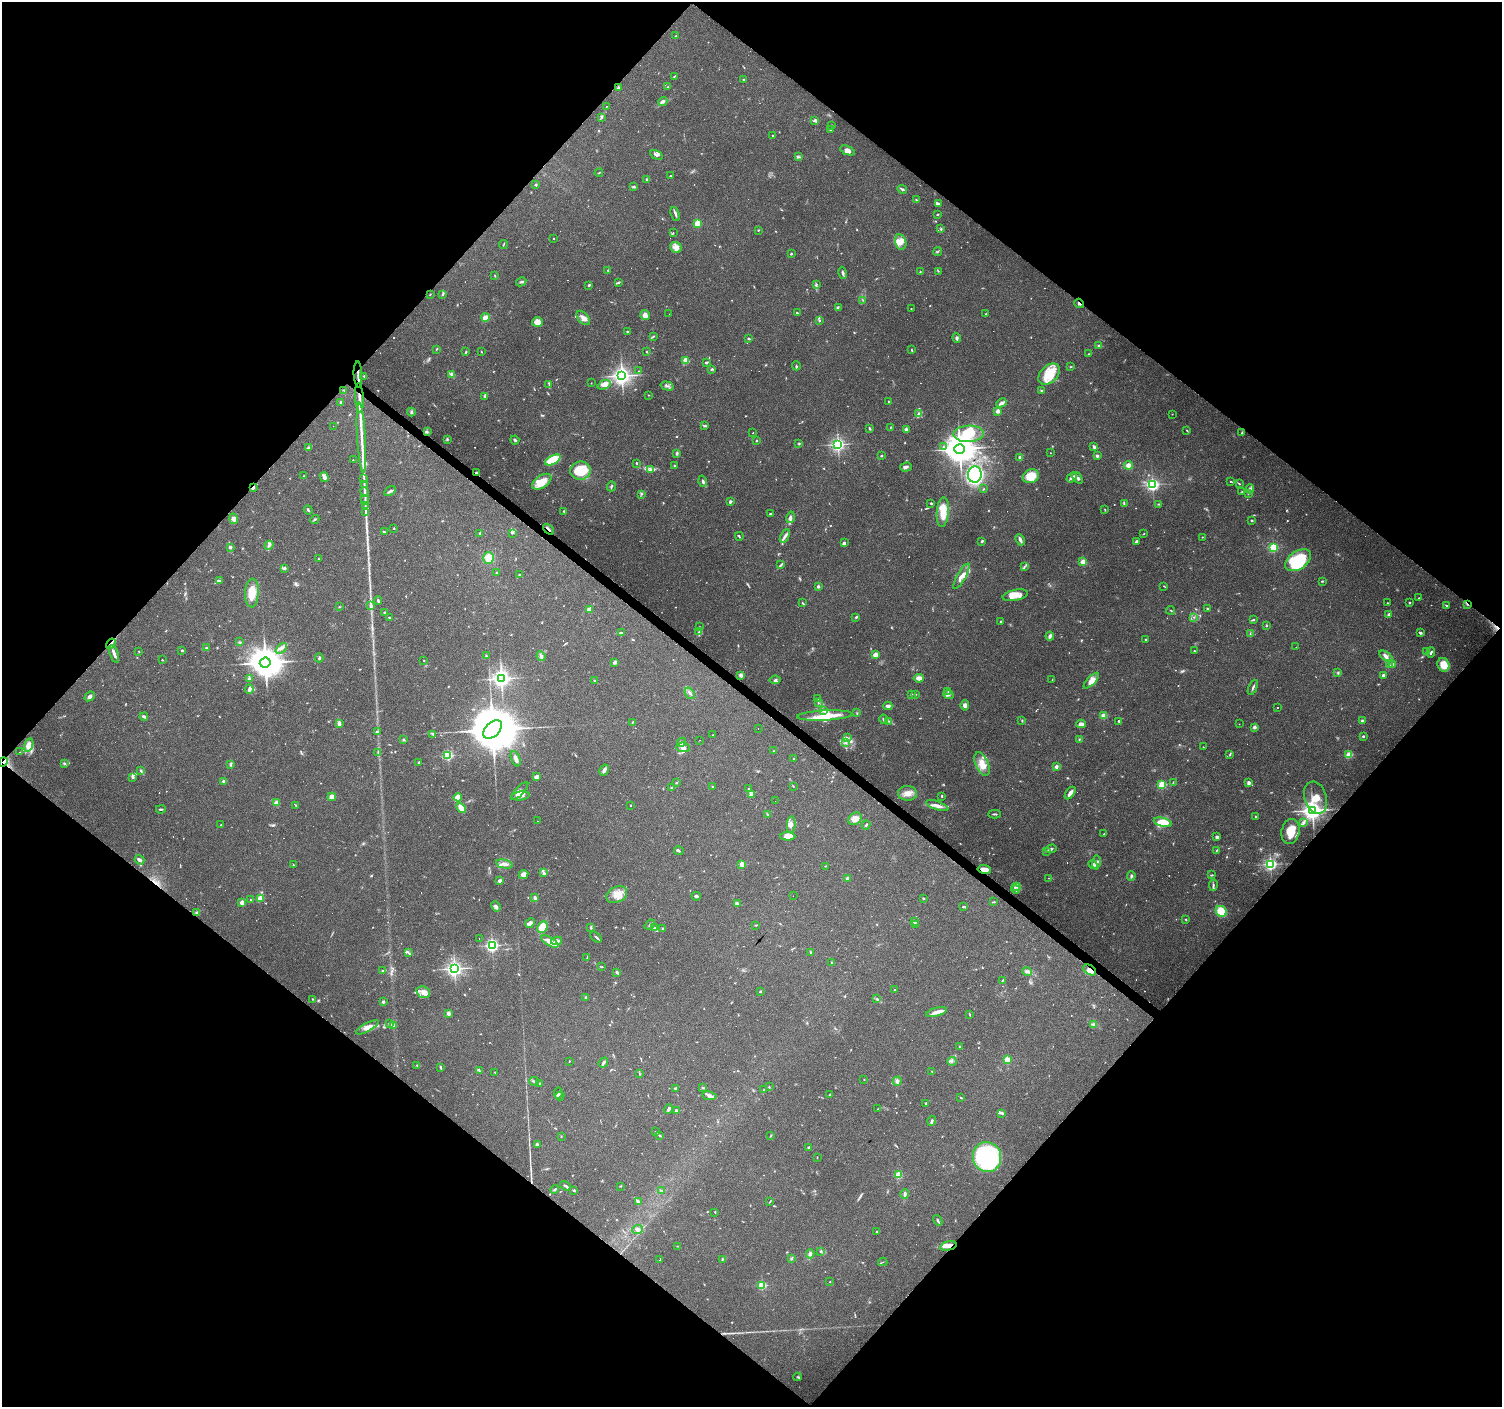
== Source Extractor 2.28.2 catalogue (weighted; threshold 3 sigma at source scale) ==
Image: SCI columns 1-5997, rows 168-5787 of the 6000 x 6021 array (HDU 1 of 3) = the unmasked area's bounding box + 8 px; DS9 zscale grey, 4 x 4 block average (1 PNG px = mean of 4 x 4 image px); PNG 1504 x 1409 px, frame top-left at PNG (2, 2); each listed source drawn as its Kron ellipse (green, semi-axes under 4 px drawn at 4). Shown black and unused: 50% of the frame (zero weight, under 3 of 4 exposures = <1% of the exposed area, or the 3 px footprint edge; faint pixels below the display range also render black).
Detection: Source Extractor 2.28.2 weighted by HDU 2 'WHT'. Background 0.0861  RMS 0.0052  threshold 0.0234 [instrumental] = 3 sigma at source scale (4.5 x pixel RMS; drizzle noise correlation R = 1.50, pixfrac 1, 0.0396/0.0396 arcsec/px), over >= 5 px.
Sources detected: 1002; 31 too faint to see at this stretch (4 x 4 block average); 1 inside a brighter object's white glare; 70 cosmic-ray / hot-pixel residue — neither listed nor drawn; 20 coinciding with a brighter row at this scale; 74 inside a brighter listed object's ellipse — not listed separately; of the other 806, all 500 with FLUX_AUTO >= 1.7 (the completeness limit of this list) listed and drawn (306 fainter detections not listed), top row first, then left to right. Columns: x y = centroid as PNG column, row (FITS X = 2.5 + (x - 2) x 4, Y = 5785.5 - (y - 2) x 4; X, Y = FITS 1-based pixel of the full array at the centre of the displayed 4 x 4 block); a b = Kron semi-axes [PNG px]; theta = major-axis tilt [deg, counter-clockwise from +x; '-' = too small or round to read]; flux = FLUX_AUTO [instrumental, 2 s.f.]
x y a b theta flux
676 36 2 2 - 2.6
674 76 3 2 - 2.4
743 79 2 2 - 1.7
668 87 3 2 - 3.6
618 88 2 2 - 25
663 102 5 3 - 8.5
606 106 2 2 - 2.2
601 117 3 2 - 2.1
814 121 4 3 - 4.4
832 126 2 2 - 3.2
831 129 3 2 - 3.3
773 135 3 2 - 2
847 150 8 4 -21 17
656 155 7 3 -32 8.2
798 157 3 2 - 3.1
599 173 4 2 - 2.6
670 176 2 2 - 2.2
646 179 2 2 - 3.6
536 185 2 2 - 15
634 187 4 2 - 3.3
902 189 5 2 - 5.6
916 200 4 2 - 2.8
938 204 3 2 - 9.6
675 214 7 2 -69 7.2
937 214 3 2 - 2.2
697 223 2 2 - 140
941 229 3 2 - 3.7
758 230 3 2 - 1.8
673 233 2 2 - 2.2
553 238 2 2 - 3.1
901 242 8 5 -76 23
503 245 5 2 - 2.1
676 247 6 5 - 23
938 251 4 2 - 3
791 254 2 2 - 3.9
608 270 2 2 - 5.2
938 271 3 2 - 2.1
920 272 3 2 - 2.3
843 273 6 2 -78 6.5
495 276 2 2 - 2
521 282 5 2 - 5.6
619 282 3 2 - 4
816 284 3 2 - 3.4
589 285 2 2 - 6.2
430 294 2 2 - 2
442 295 3 2 - 3.2
863 300 2 2 - 2.4
1079 303 5 2 - 5.2
838 308 2 2 - 1.8
911 309 2 2 - 1.9
797 313 3 2 - 3.3
669 314 2 2 - 5
986 314 2 2 - 3.7
645 315 5 4 - 16
485 317 4 3 - 32
583 318 8 5 -47 17
819 321 2 2 - 3.5
537 322 5 4 - 29
627 331 2 2 - 5.8
653 336 3 2 - 2
956 338 5 2 - 6.2
749 339 3 2 - 4.2
1099 345 3 2 - 4.8
437 349 4 2 - 2.4
912 350 3 2 - 2.5
481 351 2 2 - 1.9
466 352 3 2 - 2.8
647 352 2 2 - 2.8
1088 354 3 2 - 2.7
686 360 2 2 - 110
706 362 3 2 - 6.4
796 366 4 2 - 3.2
1071 367 3 2 - 1.9
712 369 4 2 - 3.7
638 371 2 2 - 2
358 374 13 2 -87 12
452 374 4 3 - 8.8
1049 374 13 8 44 93
364 376 2 2 - 2.9
622 376 3 3 - 1800
591 383 2 2 - 2.1
549 385 4 2 - 3.4
604 385 7 4 22 26
667 386 7 2 -16 6.9
344 390 3 2 - 2.5
1042 391 3 2 - 2.5
648 395 2 2 - 1.8
485 396 3 2 - 3.8
359 398 15 2 -86 21
888 401 2 2 - 1.8
341 402 2 2 - 9.3
1001 403 5 2 - 15
998 411 2 2 - 44
411 412 4 2 - 5.6
919 414 2 2 - 2.3
1172 414 2 2 - 2.2
333 426 2 2 - 9
705 426 3 2 - 3.5
891 427 3 2 - 1.8
870 428 3 2 - 4.2
906 429 2 2 - 34
1187 431 3 2 - 2.4
427 432 3 2 - 3.6
1242 432 3 2 - 3.4
753 433 2 2 - 6.5
969 434 15 8 2 69
361 438 35 2 -87 48
447 439 3 2 - 4.3
515 440 4 2 - 6.1
756 441 2 2 - 4.1
799 443 3 2 - 2.9
838 444 2 2 - 870
944 447 2 2 - 2.2
1094 447 4 3 - 5.8
309 448 4 2 - 4.4
959 449 5 4 - 4800
677 453 3 2 - 8
1050 453 2 2 - 1.7
881 456 2 2 - 11
1097 456 3 3 - 5.6
1020 457 3 3 - 5.9
353 460 2 2 - 3
553 460 8 4 27 100
637 463 2 2 - 2.8
674 465 3 2 - 3.1
1128 465 4 4 - 15
906 467 6 3 16 7.2
651 470 4 3 - 5.2
581 471 10 9 - 93
476 473 2 2 - 16
975 474 8 7 - 520
304 476 3 2 - 2.4
1031 476 8 6 23 57
324 477 5 3 - 16
1072 477 6 3 38 11
1078 478 6 3 -52 6.7
364 479 2 2 - 1.7
703 481 6 2 -73 6.8
1230 481 3 2 - 2
542 482 11 6 34 56
1239 484 4 2 - 2.9
364 485 4 2 - 4.1
1152 485 2 2 - 700
611 486 5 2 - 4.6
253 487 3 2 - 17
983 489 2 2 - 2.3
1250 489 5 3 - 6.3
390 491 6 3 33 7
364 492 5 2 - 2.7
1242 492 3 2 - 1.9
1249 493 3 2 - 2.8
641 494 4 2 - 4.1
365 500 4 2 - 4.5
730 502 3 3 - 5.6
931 503 3 2 - 3
1124 504 3 2 - 2.5
1159 504 3 2 - 2.8
365 505 4 2 - 4.1
308 510 5 2 - 4.5
1105 510 3 2 - 2.1
564 511 2 2 - 7.7
366 512 3 2 - 2.7
943 512 15 6 85 55
770 514 2 2 - 4.1
790 517 6 3 72 9.2
233 519 5 4 - 12
315 519 4 2 - 4.3
1252 520 2 2 - 3.4
394 528 2 2 - 2.6
548 529 6 2 -41 6.3
384 532 3 2 - 4.9
479 533 3 2 - 1.8
512 533 2 2 - 2.3
1144 533 2 2 - 2.2
739 536 4 2 - 3.3
785 536 7 3 62 11
1202 537 2 2 - 3.7
1020 540 6 2 -65 12
982 541 3 2 - 5.5
1136 541 4 2 - 5.3
844 543 3 2 - 7.4
269 545 5 3 - 8.3
230 547 2 2 - 11
1273 547 2 2 - 280
489 558 6 5 - 42
318 559 2 2 - 1.9
1298 560 14 9 35 190
1083 562 2 2 - 100
781 565 4 2 - 5.3
1025 566 3 2 - 4
284 568 2 2 - 19
496 573 2 2 - 2.8
520 575 2 2 - 4.5
961 576 14 4 61 23
220 581 4 2 - 5.2
1322 581 3 2 - 2.8
1164 586 4 2 - 2.2
818 587 2 2 - 22
252 593 14 7 87 58
1015 595 13 5 11 28
1419 598 2 2 - 1.8
378 600 4 2 - 5.6
802 603 3 2 - 2.4
1387 603 2 2 - 2.3
1409 603 3 2 - 3.4
1467 604 3 2 - 2.6
371 606 2 2 - 16
1447 606 2 2 - 2.8
339 607 2 2 - 2
1208 609 3 2 - 2.6
589 610 3 3 - 25
1171 610 4 2 - 2.4
384 612 3 2 - 3.7
1389 615 2 2 - 24
389 617 3 2 - 2.1
1194 617 3 2 - 1.7
856 618 3 2 - 2.4
1253 620 4 2 - 3.5
1001 621 2 2 - 2.4
1266 626 2 2 - 4.1
699 627 2 2 - 1.9
621 632 3 2 - 2.3
699 632 2 2 - 2
1250 633 2 2 - 1.8
1420 633 3 2 - 6.2
1050 636 4 3 - 9.2
1146 639 2 2 - 2.6
239 642 3 3 - 3.4
111 644 6 2 57 6.3
1296 647 2 2 - 2.8
207 648 2 2 - 2.7
281 648 6 3 42 10
182 650 2 2 - 11
139 651 2 2 - 2.1
1194 651 2 2 - 3.5
1426 651 2 2 - 3.1
1431 653 5 2 - 4.8
114 654 9 3 -69 14
875 655 2 2 - 67
486 656 2 2 - 6.5
541 656 5 3 - 11
1386 656 7 3 -30 12
319 658 4 2 - 3.6
162 660 2 2 - 2.3
424 660 2 2 - 2.7
615 662 4 3 - 8.7
265 663 5 5 - 6600
1393 664 3 2 - 3.8
1389 665 2 2 - 2.2
1443 665 7 6 - 51
1338 673 4 2 - 3.4
741 675 2 2 - 33
1383 675 4 3 - 9.1
919 678 5 3 - 19
249 679 2 2 - 23
501 679 3 2 - 1500
775 680 5 3 - 6.4
1052 680 2 2 - 2.6
1091 680 10 3 46 18
595 681 3 2 - 4.1
1253 687 8 2 65 6.7
249 689 5 3 - 9.6
948 691 3 2 - 2.6
690 693 6 3 -55 7.5
911 694 3 2 - 3.6
915 694 3 2 - 4.8
948 695 5 3 - 8.1
90 696 5 3 - 10
818 698 2 2 - 3
818 703 2 2 - 1.8
965 705 5 3 - 11
888 706 4 2 - 15
1277 707 2 2 - 3.4
824 710 4 3 - 11
857 713 2 2 - 2.4
825 716 28 5 3 55
1104 716 2 2 - 96
144 717 4 2 - 14
884 719 5 3 - 6.1
1022 720 3 2 - 2.5
888 721 3 2 - 3.1
1119 721 2 2 - 4.6
1362 721 2 2 - 18
633 722 3 2 - 2.3
339 723 3 2 - 13
1081 724 5 3 - 12
1239 724 2 2 - 1.8
1254 727 2 2 - 33
758 728 2 2 - 2.3
493 730 11 7 45 26000
377 732 3 2 - 6.6
433 734 4 2 - 4.1
713 735 2 2 - 1.9
1363 736 2 2 - 12
847 738 3 2 - 4.2
403 739 3 2 - 3.7
1079 739 3 2 - 2.5
699 740 2 2 - 2.8
682 742 5 3 - 8.1
845 743 3 2 - 2.1
29 745 7 4 75 25
683 747 7 5 -4 13
1203 747 2 2 - 1.8
774 751 2 2 - 1.8
20 752 2 2 - 27
378 752 2 2 - 1.9
1230 754 4 2 - 3.1
448 755 2 2 - 340
1349 755 2 2 - 130
516 759 8 3 -70 15
793 759 2 2 - 2.1
3 762 5 3 - 7.6
419 762 2 2 - 4.6
64 763 4 2 - 4.5
982 764 12 6 -65 35
230 765 3 2 - 3.9
1056 766 2 2 - 38
141 770 3 2 - 3.6
604 770 6 3 60 10
133 777 3 2 - 7.3
537 777 4 3 - 9.5
223 781 2 2 - 9.9
1173 782 3 2 - 2.1
676 783 2 2 - 7
1249 783 3 2 - 14
1162 785 2 2 - 220
793 786 3 2 - 1.7
713 787 2 2 - 3.2
671 788 2 2 - 3.3
749 789 3 3 - 5.3
520 791 11 4 47 19
907 793 9 7 -3 26
1070 793 7 2 54 17
752 794 2 2 - 2.2
520 796 9 3 9 15
942 796 2 2 - 3.2
332 797 4 3 - 17
458 797 4 3 - 32
1316 798 16 11 -73 60
775 801 2 2 - 3.5
276 803 2 2 - 65
631 805 2 2 - 2
296 806 2 2 - 2.3
937 806 11 3 -19 20
461 808 6 3 -47 36
161 809 5 2 - 4
1312 810 3 3 - 2200
995 814 6 2 -2 4.7
768 815 2 2 - 1.8
1255 816 2 2 - 2.3
855 819 7 5 42 24
537 821 2 2 - 7.5
1163 822 9 4 -15 55
1304 823 3 2 - 5.5
221 825 3 2 - 2.9
791 825 8 4 86 13
866 825 5 2 - 4
1290 831 12 9 80 53
1104 834 3 2 - 2.3
788 836 7 4 -2 35
1217 837 3 2 - 8.4
1051 849 5 2 - 6.5
679 851 5 2 - 5.4
1046 851 4 2 - 3.2
1216 851 2 2 - 1.8
139 860 5 2 - 8.6
1096 863 7 2 82 6.7
504 864 8 4 -13 16
742 864 2 2 - 81
1271 864 2 2 - 720
293 865 2 2 - 3.2
1093 865 5 2 - 4.9
825 866 3 2 - 1.7
984 869 7 3 -8 30
544 872 3 2 - 4.1
523 874 5 4 - 17
1212 875 3 2 - 2.4
1131 876 5 3 - 6
847 878 2 2 - 11
1049 878 4 2 - 2.2
499 881 4 2 - 6.4
1213 885 6 2 79 4.9
1016 887 4 2 - 6
1016 889 4 3 - 5.7
617 895 11 7 28 36
696 896 5 2 - 6.5
793 896 2 2 - 1.7
260 898 2 2 - 82
535 898 3 2 - 9
923 898 2 2 - 3.1
250 900 2 2 - 1.8
242 902 2 2 - 63
994 902 3 2 - 2.3
737 904 4 3 - 13
496 906 5 3 - 6.6
964 907 4 2 - 5.2
1221 911 6 5 - 67
197 913 2 2 - 2.8
1186 919 2 2 - 3.3
914 922 3 2 - 10
530 923 5 3 - 12
915 924 3 2 - 3.1
650 925 6 2 39 6.1
756 925 2 2 - 2.2
542 927 6 4 64 46
591 928 3 2 - 4.9
655 928 2 2 - 4.9
662 928 2 2 - 2.8
596 937 7 2 -41 5.3
479 938 2 2 - 4.6
557 941 5 3 - 11
550 942 9 3 -31 38
492 945 2 2 - 780
408 953 3 2 - 3.7
811 953 3 2 - 2.6
587 957 4 2 - 3.1
832 962 2 2 - 3.1
601 967 3 2 - 2.3
454 969 3 2 - 1300
1090 970 7 4 -35 19
383 971 3 2 - 4.7
617 972 4 2 - 8.3
1027 972 5 3 - 8.1
1003 980 3 2 - 1.8
895 990 2 2 - 1.7
760 991 3 2 - 2.7
423 992 7 5 -21 20
586 997 2 2 - 16
312 999 2 2 - 2.3
877 999 2 2 - 2
383 1002 2 2 - 25
936 1012 11 3 15 23
448 1013 2 2 - 41
969 1014 3 2 - 2
389 1023 3 2 - 4.2
1093 1024 3 3 - 5.1
393 1025 4 3 - 5.9
367 1027 12 4 28 23
960 1047 2 2 - 1.8
1007 1060 2 2 - 160
569 1061 2 2 - 2.1
952 1061 4 3 - 5.9
603 1063 5 2 - 9.3
417 1065 2 2 - 3
440 1067 3 2 - 5.6
479 1071 3 2 - 2.1
932 1071 2 2 - 2.2
495 1072 2 2 - 2.9
639 1074 3 2 - 2.5
864 1080 2 2 - 1.8
534 1081 5 2 - 5.9
897 1081 4 4 - 8.6
539 1083 4 2 - 2.7
769 1087 2 2 - 2.3
675 1088 3 2 - 4.2
703 1088 2 2 - 3.6
764 1090 2 2 - 5.3
558 1093 5 2 - 6.2
830 1095 2 2 - 2.3
560 1096 4 2 - 2.8
709 1096 7 4 -8 11
961 1098 3 2 - 2.1
926 1103 2 2 - 6.5
669 1109 5 2 - 9.5
878 1109 2 2 - 2
676 1111 3 2 - 6.7
1002 1113 3 3 - 4.8
932 1121 5 2 - 8.6
656 1131 3 2 - 2.2
660 1135 4 2 - 3.3
771 1136 2 2 - 1.8
561 1137 2 2 - 1.9
537 1144 4 2 - 4.4
809 1147 2 2 - 5
817 1157 2 2 - 1.8
987 1157 15 14 - 470
898 1175 2 2 - 150
565 1186 6 2 -33 5.4
621 1186 2 2 - 3.7
554 1189 4 2 - 3.9
662 1190 3 2 - 2.5
574 1191 3 2 - 2.6
905 1194 5 2 - 12
638 1201 4 3 - 6.8
770 1201 4 2 - 2.2
715 1212 2 2 - 2.7
938 1220 6 2 -61 4.5
638 1229 5 4 - 11
877 1232 2 2 - 3.7
678 1246 3 2 - 1.9
948 1246 8 4 14 23
821 1251 2 2 - 4.1
810 1254 4 3 - 8.1
791 1258 4 2 - 3.5
722 1259 3 2 - 3.7
660 1260 4 2 - 2.1
883 1262 4 2 - 1.9
830 1282 2 2 - 2.1
762 1285 2 2 - 210
797 1377 4 2 - 3.6
Overlapping masked pixels (flux is a lower limit): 12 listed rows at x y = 1079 303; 358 374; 359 398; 476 473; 253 487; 548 529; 1467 604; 111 644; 3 762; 984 869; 1090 970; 948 1246
Diffuse or blended objects may show on this block-average render without a row.